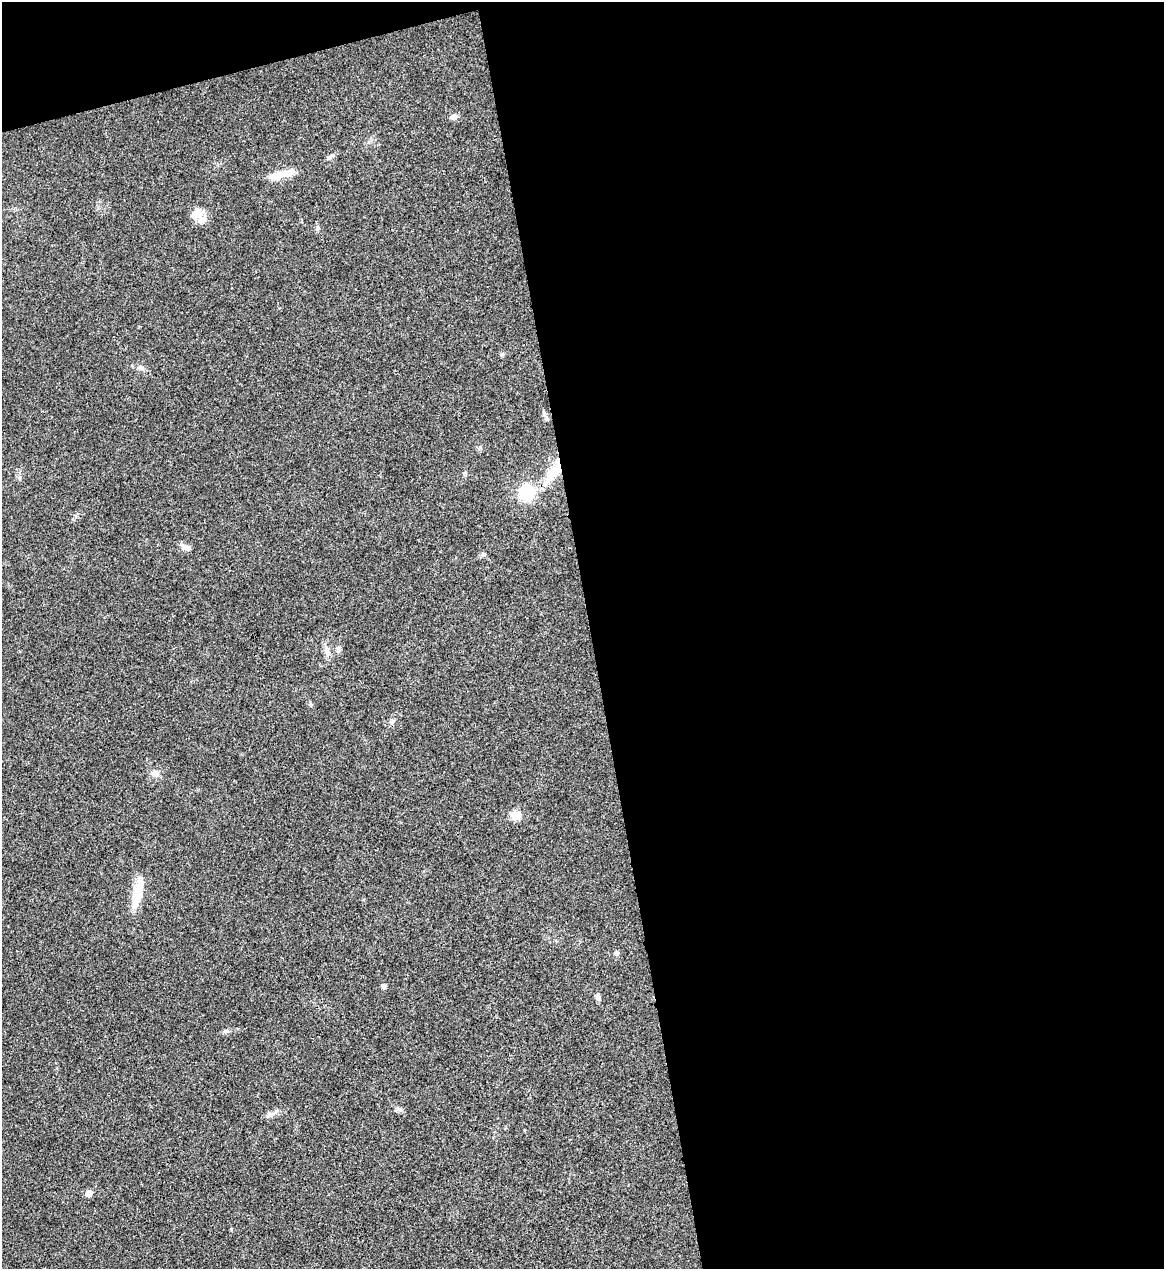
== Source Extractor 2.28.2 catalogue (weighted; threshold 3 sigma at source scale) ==
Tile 4 of 4 x 4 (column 4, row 1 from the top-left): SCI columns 3633-4794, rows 3804-5070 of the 5055 x 5071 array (HDU 1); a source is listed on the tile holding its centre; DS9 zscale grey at full resolution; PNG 1166 x 1271 px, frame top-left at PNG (2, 2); no overlay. Shown black and unused: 52% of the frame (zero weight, under 3 of 4 exposures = <1% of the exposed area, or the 3 px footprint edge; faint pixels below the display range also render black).
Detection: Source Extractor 2.28.2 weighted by HDU 2 'WHT'; one run over the whole footprint, this tile lists its part. Background 0.0197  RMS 0.0042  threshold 0.0189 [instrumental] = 3 sigma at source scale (4.5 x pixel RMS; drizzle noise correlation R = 1.50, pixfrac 1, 0.05/0.05 arcsec/px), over >= 5 px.
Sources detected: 26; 2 inside a brighter object's white glare — not listed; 2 inside a brighter listed object's ellipse — not listed separately; the other 22 listed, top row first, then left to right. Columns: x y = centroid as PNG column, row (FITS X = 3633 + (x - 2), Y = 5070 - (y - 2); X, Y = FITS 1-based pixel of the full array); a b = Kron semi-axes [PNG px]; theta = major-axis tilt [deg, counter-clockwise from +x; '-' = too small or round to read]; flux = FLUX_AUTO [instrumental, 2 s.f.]
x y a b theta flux
454 117 8 7 - 2
281 174 35 9 14 6.3
197 213 17 14 90 4.7
141 368 11 6 -13 1.8
544 414 7 6 - 0.98
554 472 40 11 54 13
527 492 16 15 - 17
182 546 13 6 -58 1.5
483 554 7 5 -45 0.87
338 650 9 5 81 1
327 651 15 7 -69 2.5
392 722 9 6 48 1.1
155 773 11 10 - 2.6
516 815 11 10 - 5.3
137 894 31 15 83 8.5
616 953 6 5 - 1.2
384 986 7 5 -76 1
598 997 8 5 -72 1.6
226 1031 10 4 4 0.91
399 1109 10 4 -34 1.1
270 1115 14 6 26 1.9
88 1193 5 5 - 4.6
Unlisted compact peaks at least as high as the median listed source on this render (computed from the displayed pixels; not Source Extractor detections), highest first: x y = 318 228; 310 704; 502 354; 332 155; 465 473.